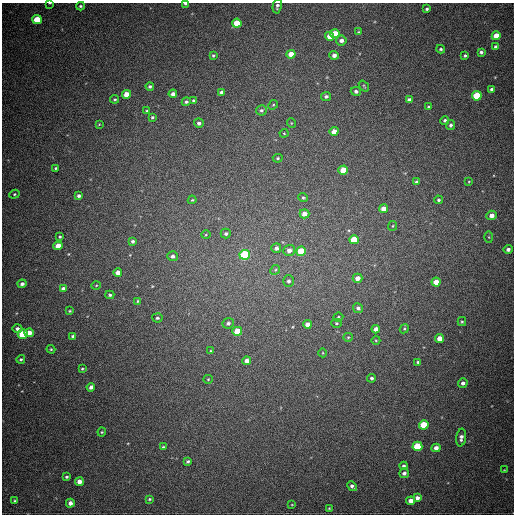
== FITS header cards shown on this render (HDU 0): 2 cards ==
NAXIS1  =                  512
NAXIS2  =                  512

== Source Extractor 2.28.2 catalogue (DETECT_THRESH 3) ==
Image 512 x 512 px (HDU 0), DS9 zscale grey, 1 PNG px = 1 image px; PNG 516 x 516 px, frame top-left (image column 1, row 512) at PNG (2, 3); each listed source drawn as its Kron ellipse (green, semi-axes under 4 px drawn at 4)
Background 749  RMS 21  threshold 62.6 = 3 sigma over >= 5 px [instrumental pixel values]
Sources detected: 130; all 130 listed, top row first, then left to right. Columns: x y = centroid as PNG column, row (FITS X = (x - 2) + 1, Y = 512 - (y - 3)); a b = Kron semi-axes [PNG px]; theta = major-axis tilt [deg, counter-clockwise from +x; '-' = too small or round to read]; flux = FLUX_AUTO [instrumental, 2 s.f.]
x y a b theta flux
50 3 4 2 - 1100
186 4 4 2 - 4600
80 6 4 3 - 1900
277 6 7 4 80 3700
427 9 4 3 - 2500
37 20 5 4 - 40000
237 23 4 4 - 28000
358 32 4 3 - 1500
335 34 5 4 - 22000
330 36 4 4 - 17000
496 36 4 4 - 21000
341 40 5 5 - 5900
496 47 4 4 - 5500
441 49 4 3 - 2100
481 52 4 3 - 3100
291 54 4 4 - 17000
213 55 4 3 - 1800
334 55 4 4 - 6200
465 56 3 3 - 2100
150 86 4 3 - 2900
364 86 6 3 -54 1400
492 89 4 3 - 4000
356 91 5 4 - 3600
221 92 4 3 - 2600
127 94 4 4 - 18000
173 94 4 4 - 6000
326 96 5 4 - 3300
477 96 5 4 - 56000
115 99 4 4 - 1800
193 100 3 3 - 2100
409 100 4 3 - 4300
186 102 4 4 - 2700
273 105 5 4 - 1700
429 107 4 3 - 2700
147 110 4 3 - 1500
261 110 5 5 - 3100
152 117 3 3 - 2200
445 120 4 4 - 2400
199 123 5 4 - 3700
291 123 5 3 - 1100
99 124 3 3 - 1100
451 125 5 4 - 3000
334 131 4 4 - 11000
284 133 4 4 - 1200
278 158 5 4 - 2000
56 168 3 3 - 1900
343 170 5 4 - 28000
469 181 4 3 - 1000
417 182 4 3 - 3200
14 194 5 4 - 1800
79 196 4 4 - 3200
303 198 5 4 - 2100
192 200 4 3 - 1200
438 200 4 4 - 2100
384 209 4 4 - 13000
304 214 5 4 - 11000
492 215 5 4 - 9400
393 226 5 4 - 1500
226 233 5 5 - 3400
206 235 5 3 - 1300
60 237 3 3 - 1500
489 237 5 3 - 1400
354 240 5 4 - 36000
133 241 4 4 - 3000
58 246 4 4 - 14000
276 248 5 5 - 4700
508 249 4 4 - 4600
289 250 6 5 - 7700
301 251 5 4 - 41000
245 255 5 5 - 120000
173 256 5 5 - 4200
275 270 5 4 - 2000
118 273 4 4 - 8200
357 278 5 4 - 9100
288 281 6 5 - 3500
436 282 4 4 - 18000
22 284 4 4 - 4100
96 285 4 3 - 1200
63 289 4 4 - 4600
110 295 4 3 - 2000
138 301 3 3 - 1500
358 308 5 5 - 3800
70 311 3 3 - 1600
338 317 5 4 - 1900
157 318 5 4 - 2300
462 322 4 4 - 1700
228 323 5 5 - 3900
337 323 5 4 - 2000
307 324 4 4 - 7100
17 329 5 4 - 4700
376 329 4 4 - 9100
404 329 5 3 - 1600
237 331 5 4 - 35000
29 333 4 4 - 14000
23 334 5 4 - 44000
73 336 4 3 - 2700
348 337 5 4 - 1600
440 338 4 4 - 14000
376 340 4 3 - 1200
51 349 4 4 - 1700
211 351 3 3 - 1800
323 353 4 3 - 1100
21 359 4 4 - 2300
247 361 4 4 - 7900
418 362 4 3 - 2100
82 369 3 3 - 1500
372 378 4 4 - 2600
208 379 5 4 - 1400
463 383 5 4 - 4400
91 387 4 4 - 5200
424 425 5 4 - 41000
102 432 4 4 - 1500
461 438 9 5 83 5200
417 446 5 4 - 61000
163 447 4 4 - 1800
436 448 4 4 - 8000
188 461 4 3 - 2400
404 466 4 4 - 3300
504 470 3 3 - 990
404 473 5 5 - 4600
67 477 4 4 - 2400
79 482 4 4 - 9400
352 486 5 4 - 4200
417 498 4 4 - 5300
149 499 4 3 - 1700
15 501 4 3 - 1600
411 501 4 4 - 10000
70 503 4 4 - 6400
292 505 3 2 - 910
329 508 3 2 - 1200
At the frame edge (FLAGS 8, measured only in part): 2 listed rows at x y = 50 3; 186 4